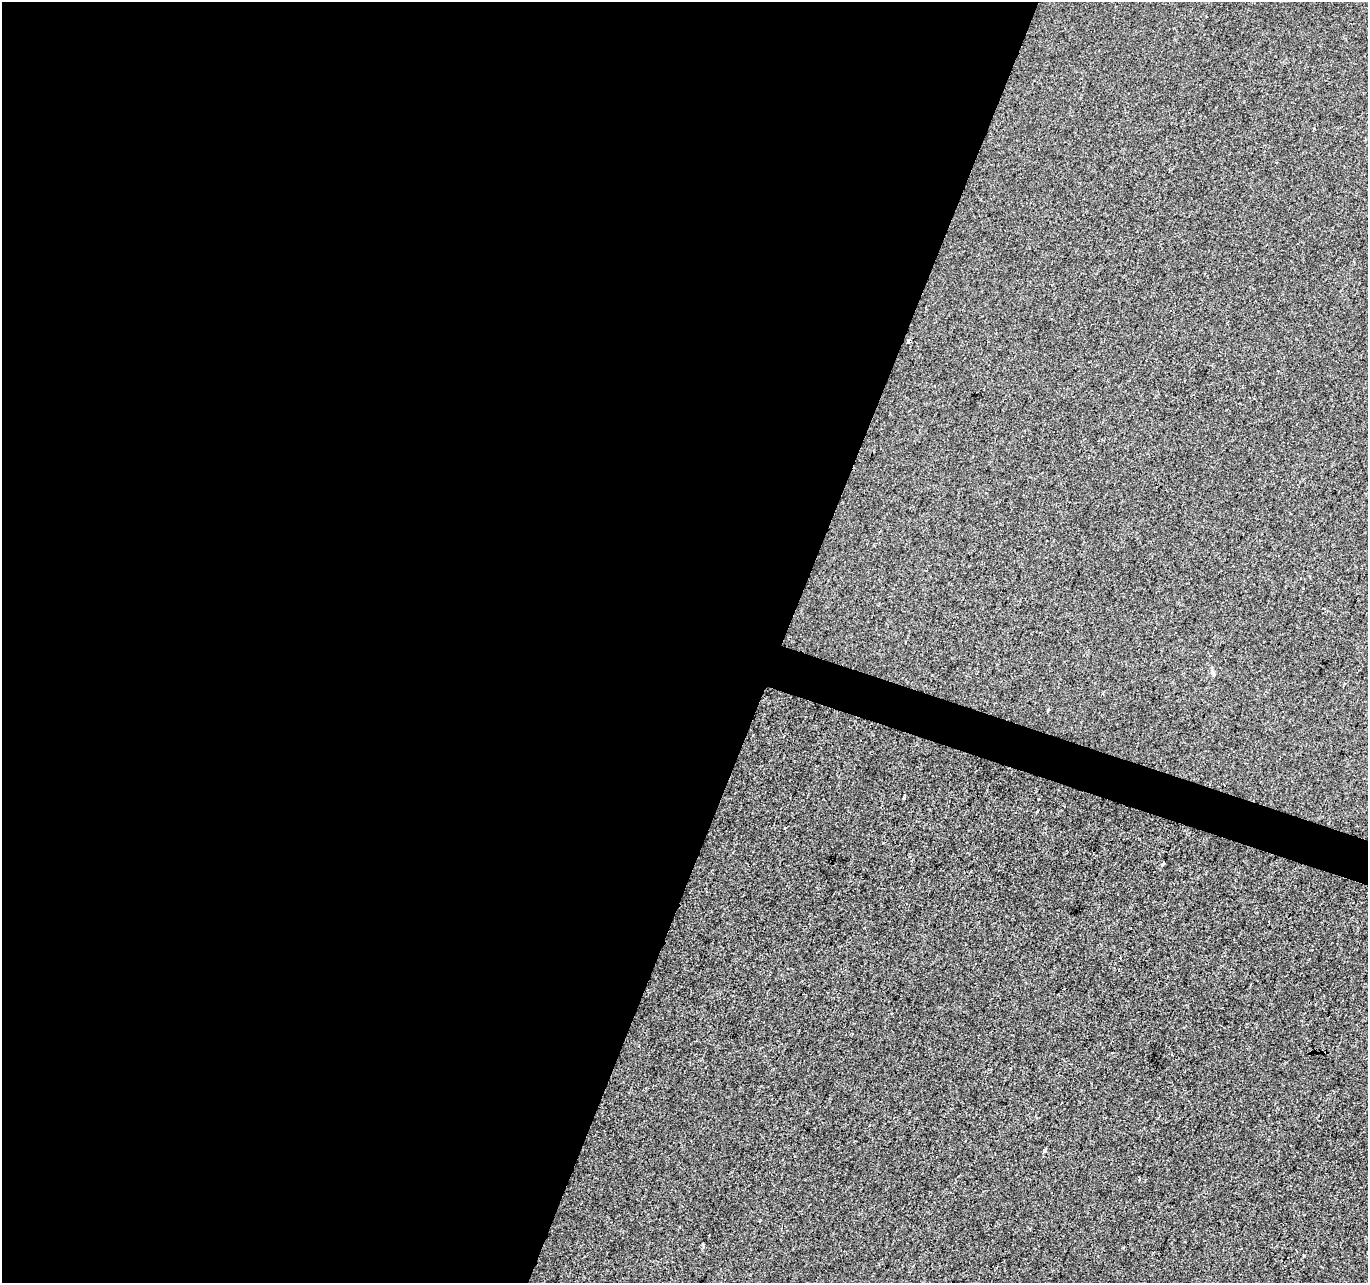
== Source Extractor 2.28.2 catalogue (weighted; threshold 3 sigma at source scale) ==
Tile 5 of 4 x 4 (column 1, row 2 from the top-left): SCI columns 8-1373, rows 2840-4120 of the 5470 x 5615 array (HDU 1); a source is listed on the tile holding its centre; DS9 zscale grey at full resolution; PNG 1370 x 1285 px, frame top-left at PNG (2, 2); no overlay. Shown black and unused: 59% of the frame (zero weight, under 2 of 3 exposures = <1% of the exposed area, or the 3 px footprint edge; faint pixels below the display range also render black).
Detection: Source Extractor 2.28.2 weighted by HDU 2 'WHT'; one run over the whole footprint, this tile lists its part. Background 1.71e-04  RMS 0.0042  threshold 0.0189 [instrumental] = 3 sigma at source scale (4.5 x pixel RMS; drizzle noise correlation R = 1.50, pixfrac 1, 0.0396/0.0396 arcsec/px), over >= 5 px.
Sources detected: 6; all 6 listed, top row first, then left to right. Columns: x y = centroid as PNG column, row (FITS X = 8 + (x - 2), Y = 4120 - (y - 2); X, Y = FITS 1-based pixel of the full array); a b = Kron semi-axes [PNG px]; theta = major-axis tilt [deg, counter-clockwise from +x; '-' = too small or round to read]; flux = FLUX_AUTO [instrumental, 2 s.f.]
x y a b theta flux
909 341 4 4 - 2.8
1212 672 9 5 -71 0.97
1048 709 3 3 - 0.97
904 798 3 3 - 0.67
1163 864 4 3 - 0.91
1045 1150 4 3 - 1.9
Overlapping masked pixels (flux is a lower limit): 1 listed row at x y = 909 341